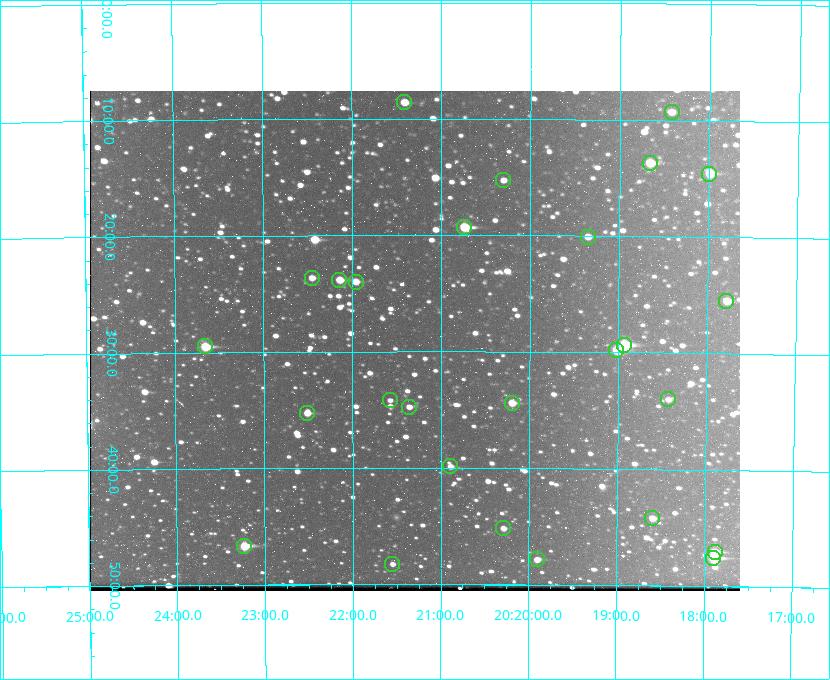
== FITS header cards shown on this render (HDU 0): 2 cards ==
NAXIS1  =                  650 / Width of table row in bytes
NAXIS2  =                  500 / Number of rows in table

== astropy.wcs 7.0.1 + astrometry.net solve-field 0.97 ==
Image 650 x 500 px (HDU 0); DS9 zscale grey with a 90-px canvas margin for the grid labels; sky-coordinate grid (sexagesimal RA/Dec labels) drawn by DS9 from the SOLVED WCS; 27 Tycho-2 reference stars matched to detected sources circled (green)
Header WCS: none
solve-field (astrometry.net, Tycho-2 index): SOLVED blind (the file carries no WCS)
Solved WCS: RA---TAN-SIP/DEC--TAN-SIP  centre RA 20:21:18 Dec +59:29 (305.32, +59.48 deg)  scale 5.16 arcsec/px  FOV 55.9' x 43.0'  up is -180 deg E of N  parity flipped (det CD > 0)
(file carries no celestial WCS; the grid is the blind solution)
Tycho-2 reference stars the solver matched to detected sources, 27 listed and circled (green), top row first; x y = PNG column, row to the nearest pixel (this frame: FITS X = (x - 90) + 1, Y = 500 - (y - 91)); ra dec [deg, ICRS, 3 dp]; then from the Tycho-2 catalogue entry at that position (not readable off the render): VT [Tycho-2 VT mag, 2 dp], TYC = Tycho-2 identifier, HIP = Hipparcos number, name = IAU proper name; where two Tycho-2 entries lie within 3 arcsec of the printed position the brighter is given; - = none
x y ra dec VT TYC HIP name
404 102 305.353 +59.143 10.51 3949-1307-1 - -
672 112 304.606 +59.155 10.95 3949-1673-1 - -
650 163 304.666 +59.228 9.63 3949-1325-1 - -
709 174 304.498 +59.243 9.91 3949-663-1 - -
503 180 305.075 +59.254 11.10 3949-857-1 - -
464 227 305.185 +59.322 8.95 3949-1869-1 - -
588 237 304.838 +59.335 10.93 3949-1877-1 - -
312 278 305.613 +59.394 10.81 3949-1261-1 - -
339 280 305.535 +59.397 10.37 3949-1383-1 - -
356 282 305.490 +59.400 10.79 3949-1179-1 - -
726 301 304.447 +59.425 10.97 3949-965-1 - -
624 345 304.733 +59.490 8.93 3949-1451-1 - -
205 346 305.915 +59.492 9.25 3949-1149-1 - -
616 350 304.755 +59.496 9.37 3949-615-1 - -
668 399 304.607 +59.567 11.00 3949-1861-1 - -
390 400 305.394 +59.570 11.70 3949-405-1 - -
512 403 305.049 +59.573 10.18 3949-1099-1 - -
409 407 305.340 +59.579 10.98 3949-39-1 - -
307 413 305.628 +59.588 10.19 3949-1517-1 - -
450 466 305.223 +59.664 11.52 3949-1631-1 - -
652 518 304.649 +59.737 10.61 3949-735-1 - -
503 528 305.073 +59.753 11.06 3949-89-1 - -
244 546 305.808 +59.778 8.73 3949-715-1 100545 -
715 552 304.470 +59.785 9.54 3949-1615-1 - -
713 558 304.474 +59.793 10.98 3949-1187-1 100048 -
537 559 304.976 +59.797 11.33 3949-1031-1 - -
392 564 305.387 +59.804 11.49 3949-285-1 - -